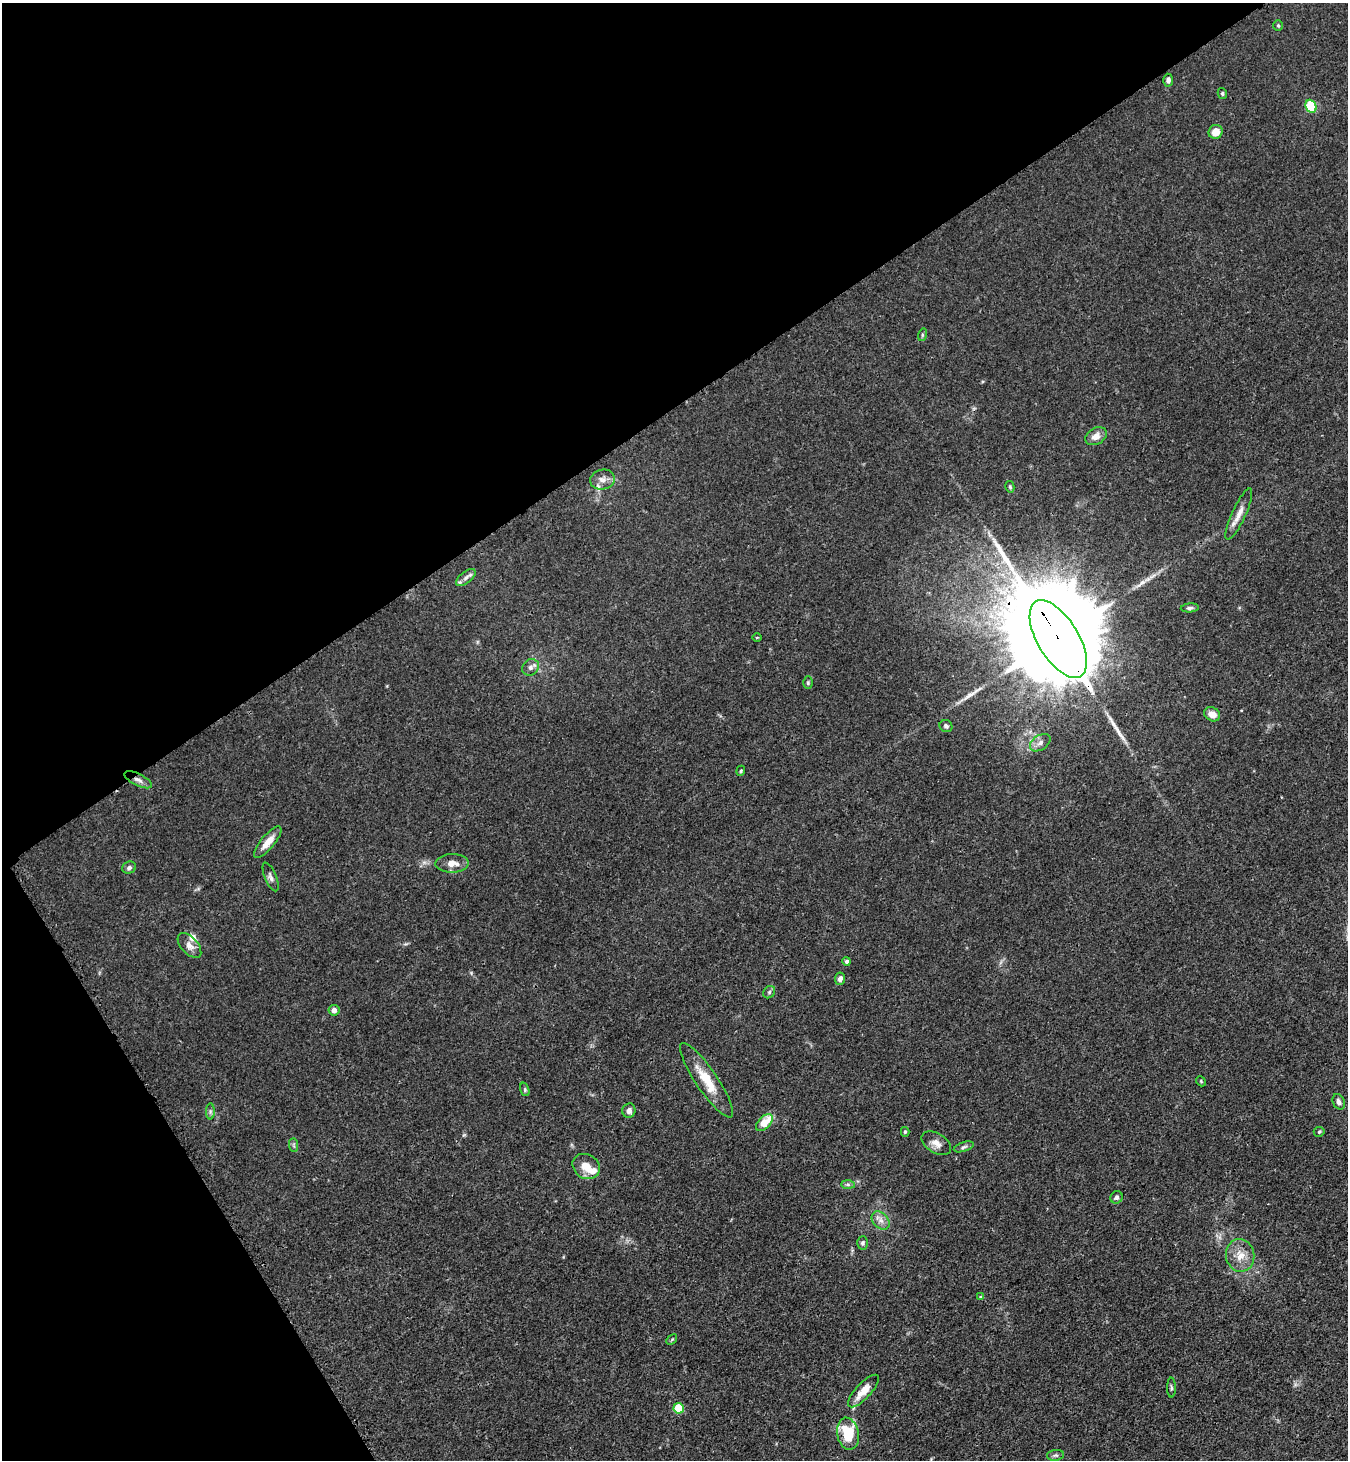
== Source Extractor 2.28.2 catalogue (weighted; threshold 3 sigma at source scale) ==
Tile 5 of 4 x 4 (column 1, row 2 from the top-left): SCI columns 182-1527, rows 2948-4405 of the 5889 x 5896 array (HDU 1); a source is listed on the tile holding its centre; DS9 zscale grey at full resolution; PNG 1350 x 1462 px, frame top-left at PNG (2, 3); each listed source drawn as its Kron ellipse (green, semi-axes under 4 px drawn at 4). Shown black and unused: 34% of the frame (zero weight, under 3 of 4 exposures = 3% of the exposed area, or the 3 px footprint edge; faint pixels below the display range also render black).
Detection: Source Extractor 2.28.2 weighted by HDU 2 'WHT'; one run over the whole footprint, this tile lists its part. Background 0.0145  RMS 0.0026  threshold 0.0118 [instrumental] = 3 sigma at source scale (4.5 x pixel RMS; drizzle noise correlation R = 1.50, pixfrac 1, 0.05/0.05 arcsec/px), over >= 5 px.
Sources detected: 61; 3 long thin detections or spike segments (spike, bleed or trail) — neither listed nor drawn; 3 inside a brighter listed object's ellipse — not listed separately; the other 55 listed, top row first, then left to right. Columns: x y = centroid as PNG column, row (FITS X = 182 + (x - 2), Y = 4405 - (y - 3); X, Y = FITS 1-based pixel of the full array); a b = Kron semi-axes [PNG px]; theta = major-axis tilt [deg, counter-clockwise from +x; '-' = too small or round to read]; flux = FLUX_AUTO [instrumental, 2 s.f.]
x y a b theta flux
1278 26 5 4 - 0.35
1168 80 6 5 - 0.86
1222 93 5 4 - 0.42
1311 106 7 5 -66 21
1216 132 7 6 - 3.1
922 335 6 4 73 0.39
1096 436 11 8 29 2
602 480 12 10 14 1.8
1010 487 6 4 -75 0.41
1239 514 28 7 65 2.8
466 577 11 6 38 1.2
1190 608 9 4 4 0.63
757 637 4 3 - 0.25
1058 639 44 20 -59 11000
530 667 9 7 45 1.2
808 683 6 5 - 0.41
1212 714 8 6 -26 2.2
946 726 6 6 - 0.68
1040 743 11 7 34 1.3
741 771 5 4 - 0.34
138 780 15 6 -26 1.5
268 842 20 6 50 3.3
452 863 17 9 1 2.8
129 868 7 6 - 0.73
271 877 15 5 -67 1.1
189 945 15 8 -48 1.9
847 961 4 4 - 0.63
840 979 6 5 - 1.1
769 992 7 5 49 0.49
334 1010 5 5 - 1.3
706 1080 44 11 -56 7.4
1201 1081 5 4 - 0.31
525 1089 7 4 -72 0.41
1339 1102 8 6 -67 0.94
210 1111 8 4 -90 0.56
629 1111 7 6 - 1.1
764 1123 10 6 46 6.4
905 1132 5 4 - 0.35
1319 1132 5 5 - 0.38
936 1143 16 9 -31 2.1
294 1145 7 4 -89 0.52
964 1147 10 4 18 0.66
586 1166 14 12 -34 3.7
848 1184 7 4 -1 0.58
1116 1197 6 6 - 0.89
881 1221 10 7 -45 1.6
862 1243 6 5 - 0.55
1240 1255 16 14 -81 3.9
980 1297 3 3 - 0.3
672 1340 6 3 44 0.32
1171 1388 10 3 -89 0.46
863 1391 21 7 47 4.1
679 1408 5 5 - 12
848 1434 16 11 -79 12
1056 1455 8 5 5 0.6
Overlapping masked pixels (flux is a lower limit): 2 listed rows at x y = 1058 639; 138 780